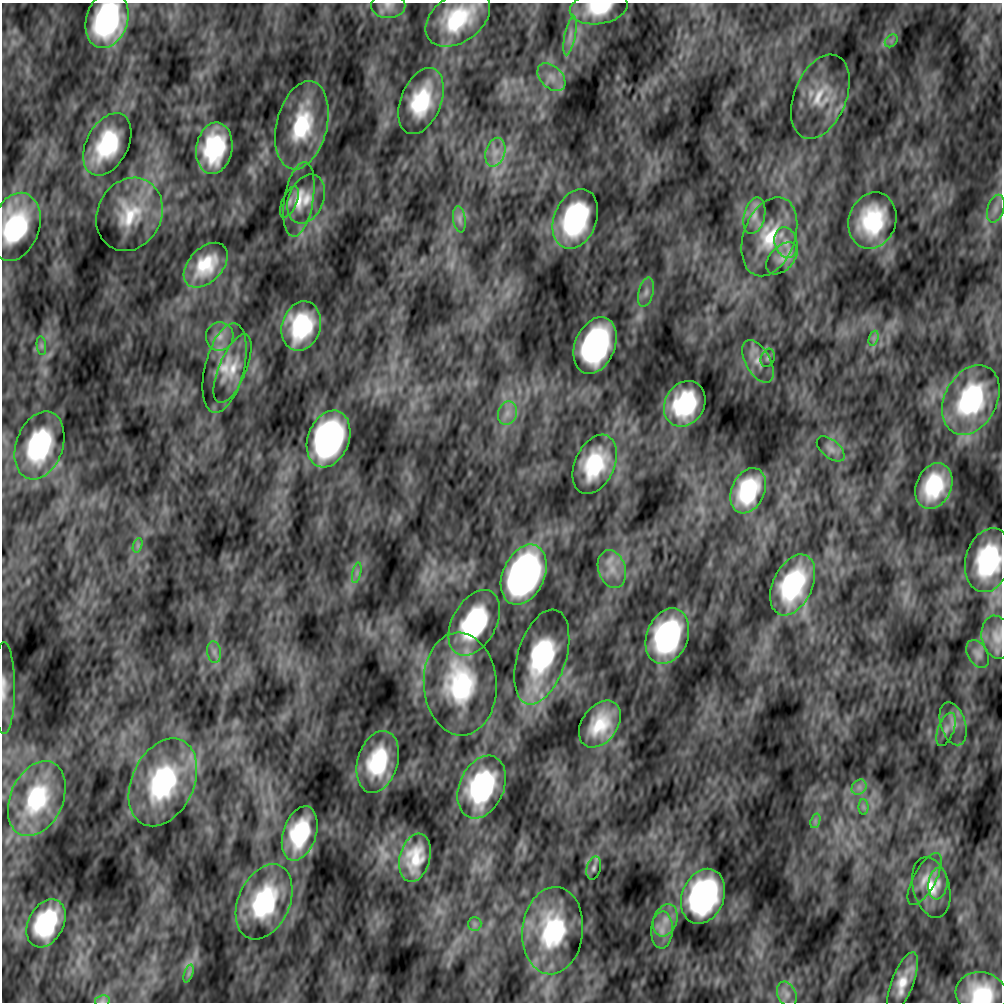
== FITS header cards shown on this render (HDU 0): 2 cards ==
NAXIS1  =                 1000
NAXIS2  =                 1000

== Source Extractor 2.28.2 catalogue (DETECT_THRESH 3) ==
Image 1000 x 1000 px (HDU 0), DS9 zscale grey, 1 PNG px = 1 image px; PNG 1004 x 1004 px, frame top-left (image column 1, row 1000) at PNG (2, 3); each listed source drawn as its Kron ellipse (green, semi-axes under 4 px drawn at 4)
Background -1.01e-09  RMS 1.3e-08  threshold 3.81e-08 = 3 sigma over >= 5 px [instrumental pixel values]
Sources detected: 88; all 88 listed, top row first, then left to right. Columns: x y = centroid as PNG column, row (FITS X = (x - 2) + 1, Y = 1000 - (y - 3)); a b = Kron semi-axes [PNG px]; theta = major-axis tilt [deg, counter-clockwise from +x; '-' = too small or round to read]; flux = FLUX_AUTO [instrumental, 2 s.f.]
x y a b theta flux
388 5 17 13 -1 8.6e-06
599 8 29 16 9 3.9e-05
458 18 36 23 35 7.7e-05
107 20 29 20 72 1.5e-04
570 35 20 5 79 6.9e-06
891 41 7 5 45 2.6e-06
551 77 17 10 -45 1.1e-05
820 97 44 26 68 3.7e-05
421 101 34 20 69 6.3e-05
302 125 45 25 76 7.5e-05
107 144 33 21 63 7.5e-05
214 148 26 18 80 8.0e-05
495 152 15 9 74 1.0e-05
299 199 38 14 80 2.6e-05
306 199 25 17 67 2.2e-05
289 202 17 7 67 5.4e-06
996 209 14 8 73 6.7e-06
129 214 38 32 63 4.9e-05
754 216 19 10 76 1.1e-05
459 219 13 6 -82 4.6e-06
575 219 31 21 69 1.4e-04
872 221 28 23 71 7.4e-05
15 227 35 24 71 1.0e-04
769 237 41 26 70 5.2e-05
786 243 16 11 -73 1.2e-05
782 258 19 12 46 1.1e-05
206 265 26 16 46 3.9e-05
646 292 15 7 75 5.7e-06
301 326 25 19 73 7.2e-05
220 336 14 14 - 1.2e-05
874 338 8 4 72 2.8e-06
595 345 30 20 68 2.1e-04
41 346 9 4 -82 2.5e-06
768 358 9 6 71 2.7e-06
758 361 23 12 -61 1.3e-05
225 368 46 19 76 3.3e-05
233 369 37 13 68 2.1e-05
971 400 37 26 62 1.1e-04
685 404 24 19 59 7.6e-05
507 413 12 9 74 8.1e-06
328 439 29 20 69 2.4e-04
39 445 35 23 70 1.2e-04
831 449 16 9 -40 6.3e-06
595 464 31 19 66 5.9e-05
934 486 24 17 67 6.3e-05
748 491 24 16 66 6.9e-05
138 545 7 4 72 2.2e-06
988 560 32 22 75 9.9e-05
612 569 19 13 -71 1.7e-05
357 573 10 4 77 2.9e-06
524 575 31 21 66 4.0e-04
793 585 32 19 65 1.1e-04
474 623 35 22 61 1.3e-04
667 636 29 20 69 1.6e-04
997 637 22 15 -78 1.3e-05
214 652 11 7 -81 4.5e-06
978 654 15 10 -60 6.1e-06
542 657 49 24 73 1.3e-04
460 684 51 36 -86 1.2e-04
4 688 46 11 -90 1.9e-05
600 724 26 17 54 4.2e-05
953 724 22 12 -72 1.3e-05
946 729 17 8 69 7.5e-06
378 762 32 20 73 7.6e-05
163 782 46 31 65 1.4e-04
482 787 33 22 67 1.3e-04
859 787 8 6 45 4.2e-06
37 799 39 26 66 7.6e-05
863 807 8 5 -89 2.5e-06
815 821 7 4 72 2.6e-06
300 833 28 16 72 7.0e-05
415 858 24 15 75 3.4e-05
594 868 11 7 75 3.5e-06
925 879 29 11 61 1.5e-05
938 883 16 9 83 8.0e-06
931 887 31 18 -76 2.6e-05
703 896 28 21 68 2.1e-04
264 902 39 25 66 1.1e-04
665 920 16 11 70 1.3e-05
46 923 25 17 62 8.0e-05
475 924 7 6 - 2.8e-06
662 930 18 11 87 1.2e-05
553 931 44 30 84 1.0e-04
189 973 9 4 71 2.7e-06
902 983 32 11 69 2.5e-05
787 994 13 9 -67 6.9e-06
981 994 26 21 -12 5.1e-05
102 1001 8 5 10 2.3e-06
At the frame edge (FLAGS 8, measured only in part): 9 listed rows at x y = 388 5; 599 8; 458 18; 107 20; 15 227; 988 560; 4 688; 981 994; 102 1001